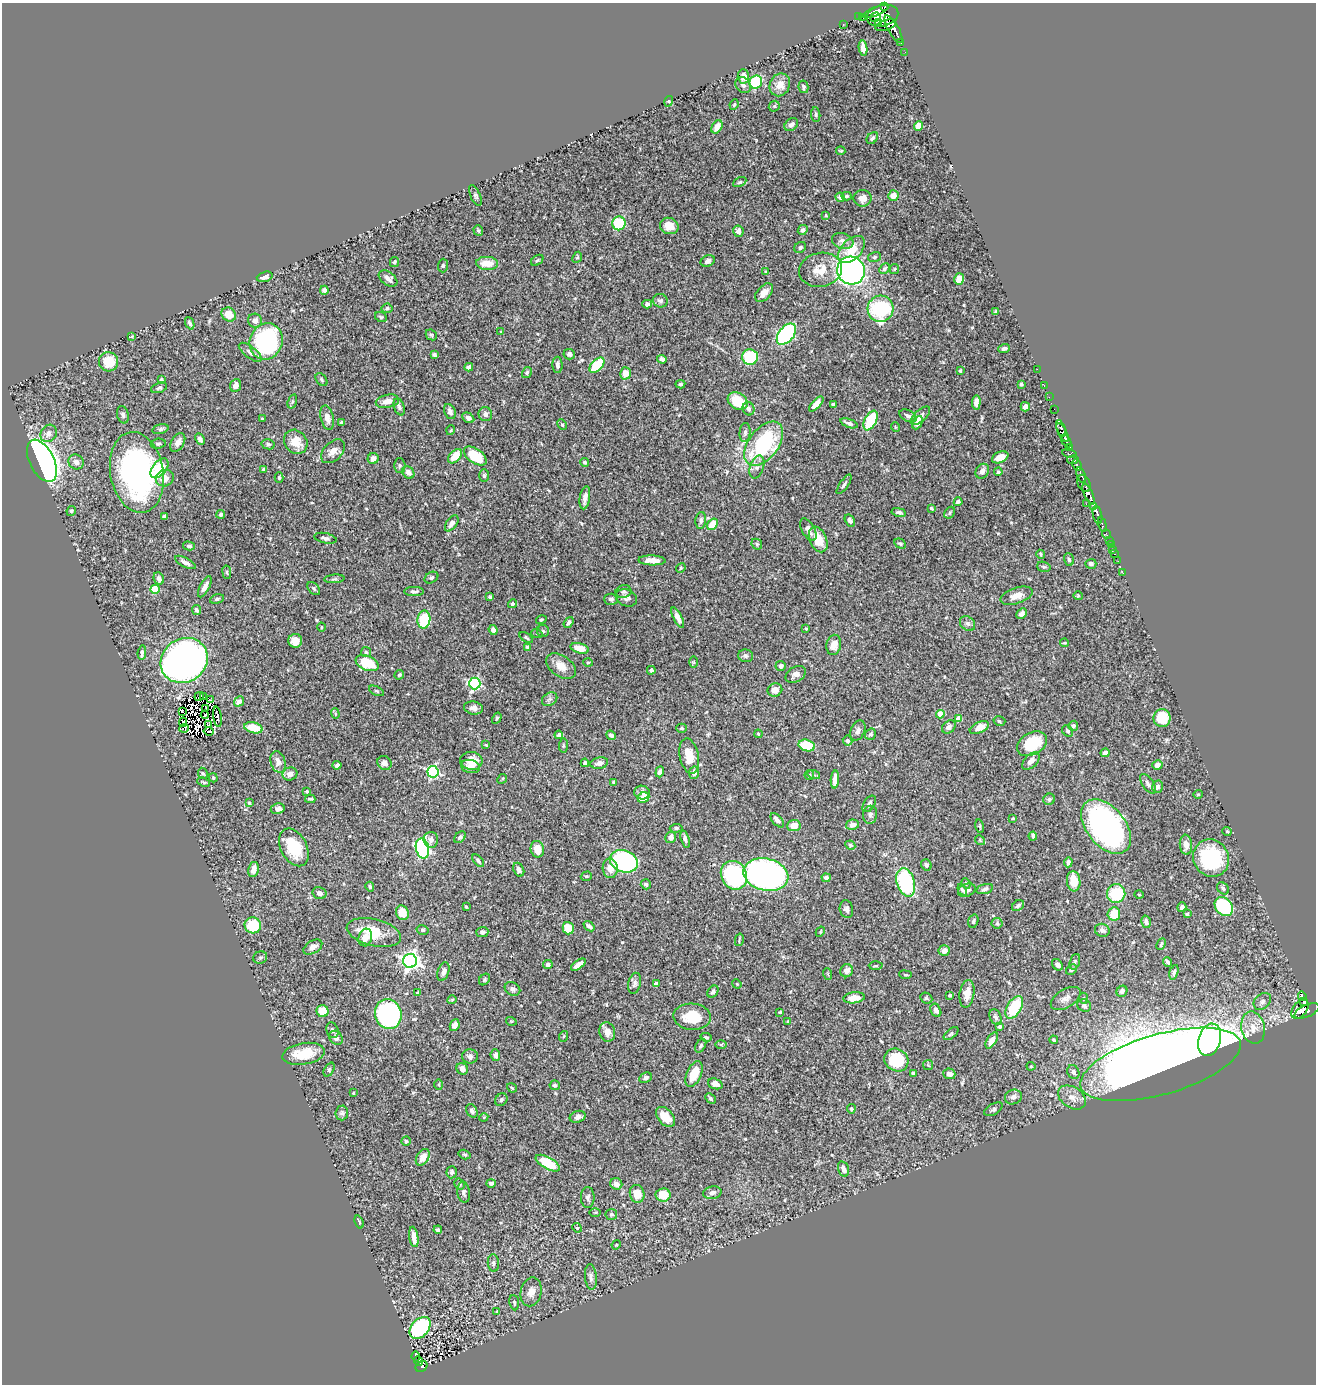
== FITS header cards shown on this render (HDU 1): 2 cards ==
NAXIS1  =                 1314
NAXIS2  =                 1382

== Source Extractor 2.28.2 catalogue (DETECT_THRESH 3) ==
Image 1314 x 1382 px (HDU 1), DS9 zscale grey, 1 PNG px = 1 image px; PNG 1318 x 1386 px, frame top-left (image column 1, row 1382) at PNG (2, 3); each listed source drawn as its Kron ellipse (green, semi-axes under 4 px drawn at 4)
Background 0.475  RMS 0.018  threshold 0.0537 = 3 sigma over >= 5 px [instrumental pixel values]
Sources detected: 531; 7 with non-positive FLUX_AUTO (blend fragments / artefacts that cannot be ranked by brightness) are neither listed nor drawn; of the other 524, the 500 brightest by FLUX_AUTO listed and drawn (24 fainter detections omitted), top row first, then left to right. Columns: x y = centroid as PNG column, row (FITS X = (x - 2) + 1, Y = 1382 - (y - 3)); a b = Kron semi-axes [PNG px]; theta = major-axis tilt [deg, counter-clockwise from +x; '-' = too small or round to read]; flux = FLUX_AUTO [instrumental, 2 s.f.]
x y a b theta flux
885 7 4 3 - 55
875 12 14 4 22 650
883 16 16 10 14 1400
859 17 3 2 - 1.7
862 17 4 2 - 14
875 17 5 4 - 360
878 22 4 3 - 190
843 25 3 2 - 8
886 25 11 5 17 250
893 29 15 5 -60 590
901 43 2 2 - 2.9
863 48 7 4 -81 9.1
905 52 2 2 - 2.3
743 76 7 6 - 8.9
756 82 7 6 - 61
743 85 9 7 -54 4.3
780 85 12 10 61 11
803 87 6 5 - 2.6
669 101 5 3 - 1.1
734 105 5 3 - 1.4
774 106 6 5 - 1.8
816 115 7 4 -84 1.9
791 125 7 5 40 3.9
919 126 5 4 - 13
717 127 7 5 60 13
872 138 6 5 - 2.8
841 151 4 3 - 1.3
740 182 7 4 27 2
893 195 5 5 - 12
475 196 11 5 -67 2.4
847 196 5 4 - 1.8
840 197 5 4 - 4
862 198 9 8 - 10
826 215 4 3 - 1.1
619 223 7 6 - 73
669 226 9 8 - 14
478 230 5 4 - 2
803 230 5 4 - 3.8
738 231 6 5 - 5.9
843 241 11 8 -17 6.6
800 248 6 5 - 2.5
852 249 16 10 46 25
577 257 6 4 65 1.8
875 257 6 5 - 2.4
537 260 7 4 37 2.2
708 261 7 5 26 5.2
394 262 5 4 - 2.6
487 263 11 6 -2 17
443 266 7 5 89 2.3
884 269 6 4 46 2.8
894 269 5 5 - 1.4
820 270 21 17 12 23
851 271 14 13 - 430
766 272 4 3 - 1.2
265 277 8 5 17 6.9
388 278 10 6 -37 7.2
959 279 6 5 - 14
324 290 4 4 - 3.2
764 293 11 6 47 9.8
660 301 7 6 - 4
647 304 5 4 - 4
387 308 5 5 - 2.7
880 309 13 13 - 110
995 312 4 3 - 1.6
229 314 7 6 - 17
381 317 6 5 - 1.8
255 321 7 7 - 6.4
190 323 6 3 -69 2.9
501 331 4 3 - 0.98
786 334 12 7 51 160
431 335 6 5 - 1.5
132 336 4 2 - 0.99
266 341 18 16 68 160
1004 349 6 3 19 3.7
250 352 14 5 -38 5.7
569 354 6 5 - 4.1
434 355 4 3 - 2.9
750 357 8 7 - 87
662 359 5 4 - 4
109 362 9 9 - 32
557 365 8 5 -88 4.1
597 365 9 5 45 51
469 367 4 4 - 4.1
1037 369 2 2 - 5.1
960 371 3 3 - 1.6
527 372 6 4 59 1.9
625 373 6 5 - 15
162 380 3 3 - 2.1
321 380 7 5 -52 2.5
680 384 5 3 - 1.9
1021 384 3 3 - 1.9
235 385 6 5 - 7.9
1044 386 3 2 - 7.5
159 388 8 5 19 2.9
1049 397 2 2 - 5.6
292 401 7 4 72 1.8
387 401 12 6 11 10
738 401 10 8 -31 39
976 402 7 4 87 7.4
816 404 9 4 47 8.2
833 404 4 3 - 1.5
399 407 9 5 -70 3.1
1025 407 5 4 - 5.6
748 409 7 5 -69 4.9
1054 409 2 2 - 5.5
450 412 8 5 -65 4.6
485 414 7 6 - 4.7
123 415 9 6 -75 3.2
908 416 9 5 -27 3.8
920 416 12 6 42 4.9
327 418 12 6 -77 8.8
468 418 6 4 -29 4.7
262 419 4 3 - 1.1
871 420 10 6 63 55
341 422 4 4 - 1.6
849 423 9 4 -21 4.2
918 423 7 4 61 7.8
562 425 6 4 -62 1.6
895 427 5 3 - 1
1061 428 9 3 -67 210
160 429 8 4 15 2.7
451 430 5 3 - 0.99
49 433 9 8 - 7.1
745 433 9 5 85 3.3
1062 433 10 4 -63 370
200 439 6 4 -64 3.6
1066 441 7 3 -57 220
178 442 10 6 60 6.9
296 442 13 11 -48 17
158 444 7 5 8 2.5
268 444 6 5 - 2.4
764 444 25 14 52 130
1069 447 4 3 - 190
333 451 14 9 45 9.7
1069 453 7 3 -12 120
455 456 8 5 46 20
475 456 13 7 -35 39
1000 457 8 5 24 13
373 459 6 5 - 7.3
1073 460 6 3 4 110
42 461 23 12 -63 640
76 462 8 7 - 5.3
585 462 4 4 - 2.1
400 465 7 5 -88 2.7
1077 465 6 3 -66 160
757 467 12 7 71 6.3
159 468 11 7 51 37
264 469 4 3 - 3.1
982 471 8 6 55 6.2
137 472 41 26 -80 290
408 472 7 5 -49 6.5
998 472 4 3 - 2.1
1081 475 8 3 -70 130
484 476 6 5 - 2.4
165 478 9 8 - 11
279 478 5 4 - 2.1
1084 483 9 6 -63 160
844 484 11 4 56 2.8
1089 494 11 4 -64 750
585 498 12 5 81 7.5
958 502 4 4 - 1.6
1086 504 2 2 - 9.3
1094 506 4 3 - 780
931 508 4 3 - 1.8
71 511 5 4 - 1.8
899 512 7 4 -11 3.1
950 513 6 4 59 2.2
221 514 4 4 - 2.4
1097 515 9 4 -78 320
165 516 4 3 - 3
701 520 8 5 84 3.3
850 520 6 4 -57 3.3
452 523 9 5 55 6.6
712 524 6 5 - 20
1102 525 7 3 -75 100
808 530 12 6 -62 7.2
1106 534 5 2 - 7.7
325 538 11 5 -12 4
818 539 13 8 -65 27
1109 541 3 2 - 14
757 544 6 5 - 1.8
900 544 6 4 -27 1.9
1111 545 2 2 - 3.4
189 546 6 3 -15 2
1113 549 3 2 - 6.5
1041 554 4 3 - 1.5
1115 554 3 2 - 3.2
652 560 13 5 -2 11
1069 560 6 4 -73 2.1
1118 561 2 2 - 3.6
185 562 11 4 -28 5.9
1091 564 5 5 - 3.3
1044 567 7 5 -16 2
681 568 5 4 - 1.4
227 572 7 3 -82 1.6
1123 573 2 2 - 5.9
159 578 6 5 - 5.2
431 578 7 5 32 2.5
334 579 10 3 5 1.9
205 587 11 5 62 6.6
155 589 4 4 - 36
314 589 7 5 -50 2.3
414 592 10 4 -1 2.8
624 592 8 6 10 2.8
1016 596 17 8 18 12
1078 596 5 4 - 1.2
490 597 3 3 - 2
626 598 11 8 -22 4.6
217 599 7 4 15 2.1
611 599 7 5 -2 3.1
512 604 4 4 - 2.6
196 610 5 4 - 2.3
1022 613 6 4 43 3.4
678 617 11 4 -63 7.4
424 620 9 6 80 53
541 620 5 3 - 1.3
569 622 6 3 53 3.1
968 624 8 6 -42 3.8
321 627 4 3 - 1.1
806 629 3 2 - 0.99
493 630 5 4 - 4.4
543 631 6 6 - 2.1
537 634 5 3 - 1.3
526 637 7 4 -34 1.7
295 641 7 7 - 11
1065 643 4 3 - 1.1
834 645 10 7 79 9.8
527 647 4 3 - 2
580 648 9 5 -14 15
366 652 5 5 - 2.1
142 653 7 3 85 3
746 656 7 6 - 3.2
184 660 24 21 35 1100
588 662 5 3 - 1.3
693 662 6 4 89 1.3
367 663 12 7 -23 36
561 666 16 10 -35 13
781 666 5 5 - 4.1
651 670 4 4 - 4
796 674 11 7 29 7
399 675 5 4 - 1.7
475 683 6 6 - 150
775 690 7 6 - 8.6
377 691 8 4 -26 1.9
199 696 5 2 - 1.7
204 697 2 2 - 1.5
550 699 8 6 35 3.4
211 700 4 2 - 2.4
239 701 5 4 - 6.4
205 708 3 2 - 1.2
473 708 9 6 -10 6.2
182 711 3 2 - 1.2
335 714 5 4 - 1.5
940 714 4 4 - 23
205 715 4 2 - 1.8
217 717 10 3 -81 2.8
497 718 6 4 60 1.6
958 718 4 4 - 14
1162 718 9 8 - 40
999 721 6 4 -16 1.8
183 722 4 2 - 2
209 725 4 2 - 2
1073 726 5 5 - 2.2
949 727 7 6 - 5
184 728 5 3 - 4.3
253 728 9 5 -14 26
682 728 5 4 - 2.1
979 728 10 5 24 14
858 730 10 7 65 4.8
209 731 5 2 - 1.6
1068 731 6 5 - 2.5
758 734 4 3 - 1.1
870 734 6 5 - 2.6
559 735 4 3 - 3.2
611 735 5 4 - 3.6
847 741 5 4 - 3.5
1032 744 16 11 31 51
486 745 3 3 - 1.3
807 745 8 5 -14 37
563 746 7 4 84 1.7
1105 753 4 4 - 3.9
689 756 18 9 -78 20
471 761 11 9 -4 15
1031 761 11 6 46 6.9
278 762 11 7 -76 7
384 763 7 6 - 5.8
585 763 4 3 - 2.4
599 763 9 5 11 7.7
337 765 4 3 - 2.1
1157 765 5 4 - 6.3
470 766 10 6 -12 7
433 772 6 5 - 170
660 772 5 4 - 3.6
203 773 6 4 -65 1.5
694 773 6 5 - 6.1
290 774 7 6 - 7.9
809 775 5 4 - 1.5
814 775 6 4 -17 1.9
213 778 5 4 - 1.6
502 779 5 4 - 1.5
835 780 9 4 87 10
204 782 6 3 -26 1.4
614 782 4 3 - 1.9
1148 784 11 5 -54 4
1157 787 6 5 - 4.4
307 791 3 3 - 1.5
642 793 7 7 - 6
1198 794 4 4 - 1.4
643 798 6 5 - 19
310 799 5 3 - 2.2
1049 799 6 5 - 2.6
249 803 4 3 - 1.7
869 804 9 5 57 4
278 809 7 5 10 5.5
870 815 9 7 77 3.7
1013 818 3 3 - 1.3
777 820 9 5 -48 5.7
794 825 7 5 6 12
852 825 6 5 - 7.7
980 826 7 3 -77 1.3
1106 826 31 19 -51 410
676 828 6 4 6 2.5
1227 831 5 3 - 1.3
1033 836 4 3 - 2.8
460 837 7 4 43 2.5
671 837 5 5 - 6.4
685 839 8 4 -72 3.7
431 840 8 7 - 6.3
980 840 5 4 - 1.5
850 845 5 4 - 2
1186 845 10 6 -84 7.4
294 847 20 13 -62 44
422 848 10 6 -76 210
537 849 8 6 -79 15
1211 858 19 17 -59 85
478 861 7 4 -49 2.6
624 861 14 11 -20 210
1068 862 5 4 - 3.4
926 865 6 5 - 2.9
610 868 10 7 -86 11
253 869 8 5 78 8.4
519 870 7 5 -63 4
734 875 15 12 -61 150
766 875 23 16 -13 650
586 876 6 4 18 1.6
826 878 5 4 - 4.6
1074 881 10 6 -83 17
906 882 14 9 -73 110
966 883 5 4 - 1.4
646 884 5 5 - 2
370 887 5 4 - 2.4
1223 888 7 5 -44 2.8
985 889 9 4 16 2.9
962 890 6 3 -56 2.4
967 890 9 6 23 4.6
319 893 7 6 - 4.6
1116 893 9 9 - 54
1139 895 4 3 - 1.1
1018 906 6 5 - 3.2
466 907 3 2 - 1.2
1182 907 5 4 - 3.5
1224 907 10 8 -51 97
846 909 9 6 -78 4.1
402 913 7 6 - 23
1114 914 6 6 - 25
1187 914 3 3 - 2.1
973 921 7 5 73 2.4
1146 922 6 4 -75 4.8
997 923 5 5 - 2.1
253 925 8 8 - 54
589 926 6 4 -38 3
568 928 6 5 - 23
423 930 6 4 -14 1.8
1102 930 7 6 - 5.3
374 932 28 13 -13 37
482 932 6 5 - 3.5
820 932 5 3 - 1.2
365 937 9 6 75 10
739 940 6 2 77 1.6
1161 944 6 3 65 2.1
313 947 10 6 31 6.7
944 951 6 5 - 7.6
260 957 7 6 - 2.5
410 961 7 7 - 570
1075 962 8 5 71 2.3
1167 962 5 3 - 2.3
548 964 5 4 - 2.8
578 965 8 4 36 9.5
1057 965 6 5 - 4
876 966 7 3 0 1.4
1071 970 6 5 - 2.7
847 971 7 6 - 5
443 972 10 5 71 5.8
1174 972 7 3 72 2
828 974 6 3 -72 1.3
905 975 6 3 -8 1.2
484 979 6 5 - 2.1
635 983 10 6 78 4.5
656 984 4 4 - 7.3
737 984 5 4 - 1
512 989 8 6 -30 4
1122 991 6 5 - 4.7
417 992 4 3 - 1.1
713 992 6 5 - 3.8
967 994 14 7 81 14
950 995 3 3 - 1.6
1302 996 5 3 - 87
854 998 11 5 6 17
926 998 6 5 - 1.9
1066 998 16 9 31 7.7
1083 998 5 4 - 1.6
452 1000 4 4 - 1.3
1262 1001 10 7 42 4.7
1304 1002 4 4 - 110
1084 1006 7 6 - 2.8
1014 1007 12 7 58 54
1300 1009 11 7 52 260
936 1010 7 5 -63 4.6
323 1011 6 6 - 21
1307 1011 13 6 24 310
780 1012 3 3 - 1.3
388 1014 15 13 -74 190
692 1017 18 13 -4 37
996 1017 8 5 -65 3.4
511 1021 5 3 - 1
788 1022 3 3 - 1.6
455 1025 6 4 63 6.7
1000 1027 4 4 - 2.6
1253 1028 16 11 -78 15
332 1030 8 6 -71 3.5
607 1032 10 8 -75 10
951 1034 9 4 39 2.3
564 1036 5 3 - 1
706 1037 5 3 - 2.1
336 1038 7 6 - 6
992 1040 9 4 58 8.4
1054 1040 4 4 - 3
1210 1040 16 11 73 110
721 1045 5 3 - 1.3
701 1046 7 4 60 2.8
304 1054 21 10 9 32
495 1055 6 5 - 4.6
470 1056 8 7 - 4.1
896 1060 12 11 - 55
1161 1064 83 30 16 2400
928 1065 5 5 - 1.7
1031 1066 4 4 - 1.4
462 1069 6 5 - 6.2
329 1070 7 4 63 1.9
1073 1072 7 6 - 3.9
913 1073 4 3 - 2.8
694 1074 13 7 66 20
949 1074 6 5 - 5.3
646 1078 6 5 - 4.2
715 1084 7 5 -20 6.9
439 1085 5 3 - 1.2
555 1085 5 4 - 2.7
512 1088 5 3 - 1.4
353 1093 3 2 - 1.2
1013 1097 8 7 - 5.7
1072 1097 15 10 -34 11
710 1098 6 4 -45 2.2
501 1100 7 5 48 2.3
851 1109 4 4 - 2.3
993 1109 10 5 30 3.5
472 1111 7 5 -60 3.3
342 1113 7 6 - 2.7
484 1117 4 3 - 1.1
578 1117 8 5 19 4.8
665 1117 11 7 -46 20
406 1141 4 4 - 1.9
465 1154 6 4 -17 2
423 1157 9 6 57 11
548 1163 13 6 -29 40
843 1169 8 5 -76 5.8
452 1172 6 5 - 2.8
491 1183 5 3 - 2.9
459 1184 5 5 - 2.3
616 1184 6 5 - 7.5
464 1192 10 6 -83 3.9
712 1193 9 6 11 4.3
637 1194 9 7 -76 15
663 1195 7 6 - 21
588 1197 10 6 -89 3.8
595 1212 6 4 1 1.5
611 1214 5 5 - 2.7
359 1222 6 4 -69 1.8
577 1228 5 4 - 1.5
438 1230 4 3 - 2.2
414 1237 10 4 -81 9.1
616 1245 5 3 - 1.1
493 1263 8 5 -84 3
591 1277 13 6 -84 4.8
531 1292 14 10 77 9.6
514 1303 8 5 -83 2.3
497 1311 4 4 - 1.5
420 1328 12 8 48 110
416 1356 5 3 - 21
418 1361 5 3 - 16
421 1366 6 5 - 52
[24 fainter detections neither listed nor drawn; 7 non-positive-flux detections neither listed nor drawn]